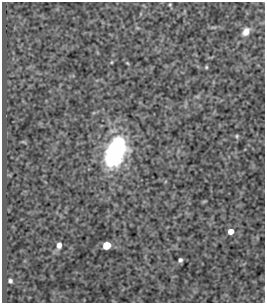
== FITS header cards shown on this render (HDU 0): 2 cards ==
NAXIS1  =                  263
NAXIS2  =                  301

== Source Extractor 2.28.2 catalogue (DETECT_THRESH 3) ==
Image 263 x 301 px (HDU 0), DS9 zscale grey, 1 PNG px = 1 image px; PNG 267 x 305 px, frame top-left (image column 1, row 301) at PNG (2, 2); no overlay
Background 691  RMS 1.2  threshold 3.5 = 3 sigma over >= 5 px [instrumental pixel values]
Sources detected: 13; all 13 listed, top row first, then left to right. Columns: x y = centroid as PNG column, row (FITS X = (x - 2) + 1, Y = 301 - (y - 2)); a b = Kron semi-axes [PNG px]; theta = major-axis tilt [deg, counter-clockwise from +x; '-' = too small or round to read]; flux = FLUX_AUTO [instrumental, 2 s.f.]
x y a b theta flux
170 5 5 4 - 90
246 32 9 7 52 670
112 62 5 3 - 65
127 63 5 4 - 73
206 67 5 4 - 84
237 136 6 5 - 130
115 152 37 22 67 8200
204 201 6 4 19 74
231 231 5 4 - 740
59 245 6 5 - 420
107 245 5 5 - 2500
180 260 4 4 - 190
10 281 4 4 - 170